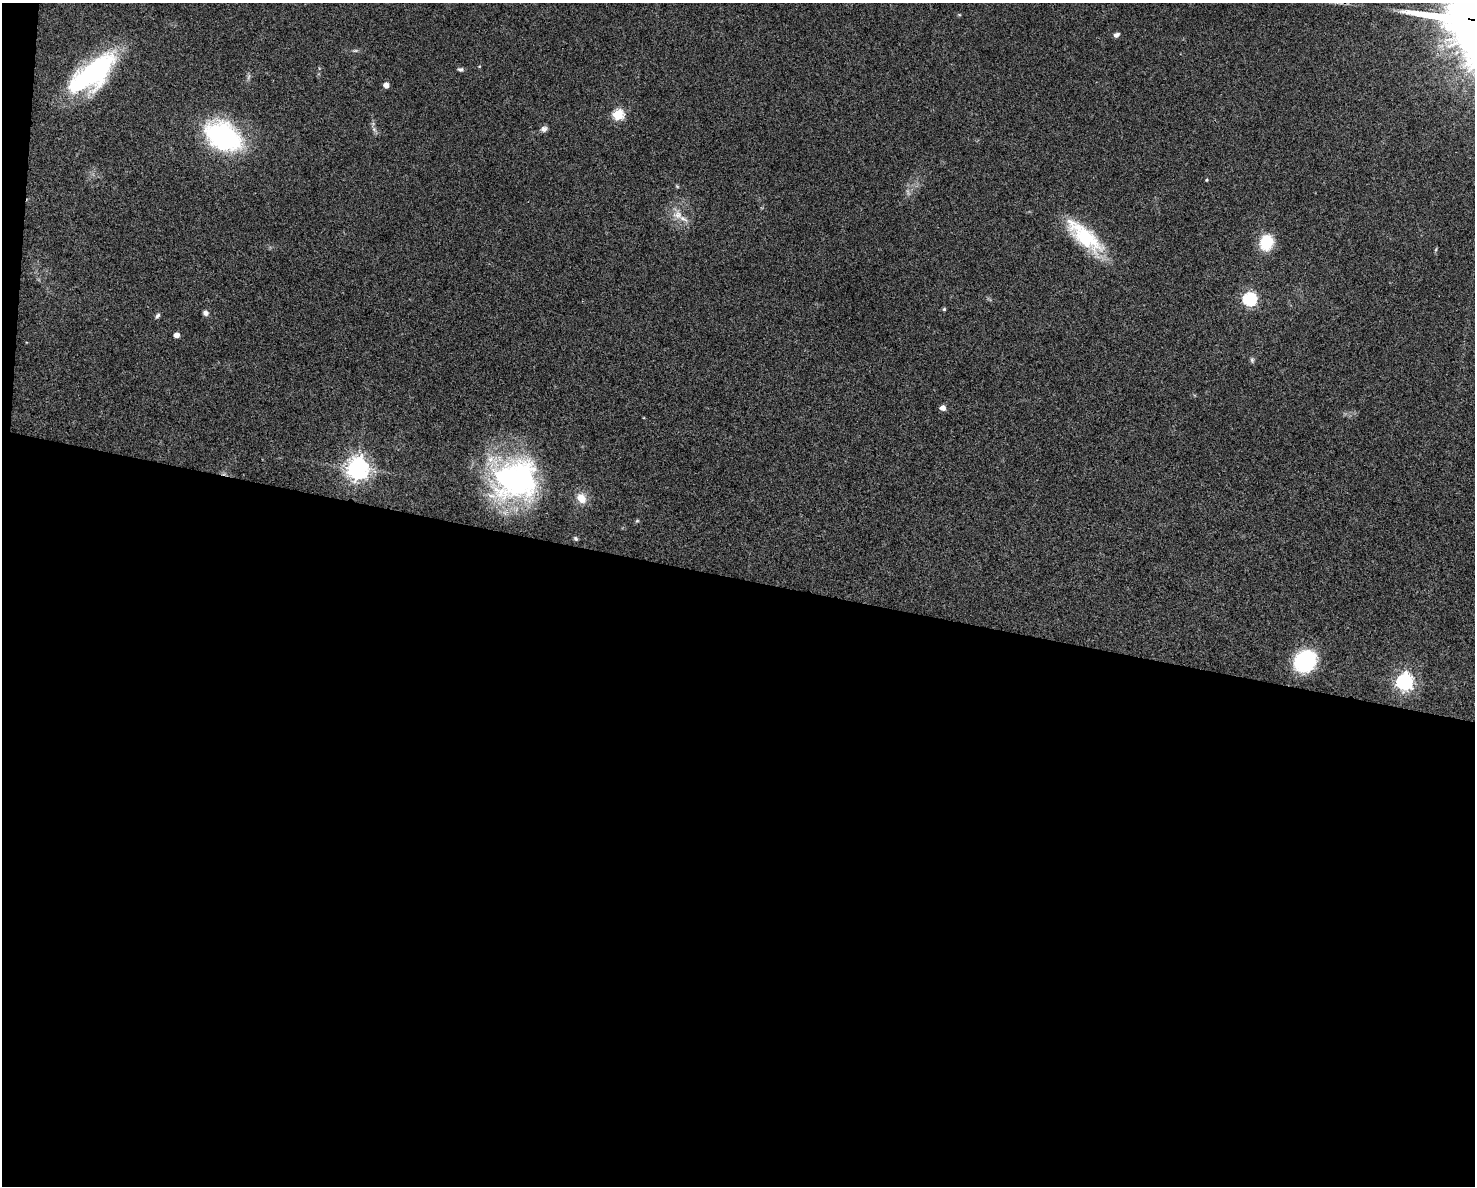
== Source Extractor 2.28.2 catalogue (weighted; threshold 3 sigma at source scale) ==
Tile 10 of 3 x 4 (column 1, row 4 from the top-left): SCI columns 228-1700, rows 2-1185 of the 4759 x 4740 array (HDU 1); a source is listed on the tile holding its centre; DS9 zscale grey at full resolution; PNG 1477 x 1188 px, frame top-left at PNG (2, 3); no overlay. Shown black and unused: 52% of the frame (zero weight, under 3 of 4 exposures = <1% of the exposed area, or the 3 px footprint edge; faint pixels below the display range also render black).
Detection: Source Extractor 2.28.2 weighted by HDU 2 'WHT'; one run over the whole footprint, this tile lists its part. Background 0.0622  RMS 0.0051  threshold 0.023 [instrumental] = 3 sigma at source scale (4.5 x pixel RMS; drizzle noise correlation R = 1.50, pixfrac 1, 0.05/0.05 arcsec/px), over >= 5 px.
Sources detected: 33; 1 too faint to see at this stretch — not listed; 1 inside a brighter listed object's ellipse — not listed separately; the other 31 listed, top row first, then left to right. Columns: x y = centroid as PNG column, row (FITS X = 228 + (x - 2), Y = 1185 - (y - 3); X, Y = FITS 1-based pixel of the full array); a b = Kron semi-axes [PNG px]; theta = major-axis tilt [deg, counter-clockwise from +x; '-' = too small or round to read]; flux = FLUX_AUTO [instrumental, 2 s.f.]
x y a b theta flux
959 15 5 3 - 0.47
1116 35 6 5 - 1.8
355 51 8 4 0 0.95
479 66 4 3 - 0.45
460 69 7 5 -10 1.1
92 74 54 23 39 85
386 85 5 4 - 4.1
618 115 6 5 - 47
374 129 9 6 -54 1.6
544 129 9 7 17 1.8
223 136 43 28 -31 77
1207 180 4 3 - 0.58
677 186 5 4 - 0.6
678 215 14 13 - 6.2
1086 238 53 20 -40 36
1266 242 13 11 75 21
1436 249 6 4 72 0.59
1249 299 6 6 - 98
944 309 4 4 - 0.85
205 313 7 6 - 1.9
157 316 8 5 61 1.2
176 335 5 4 - 4.2
1252 360 8 5 -81 1
942 408 5 5 - 3.7
357 469 8 8 - 440
515 479 53 48 -2 110
581 498 13 10 -55 6.6
637 521 6 4 42 0.63
576 538 6 4 -45 0.96
1305 661 18 16 48 54
1404 682 7 7 - 210